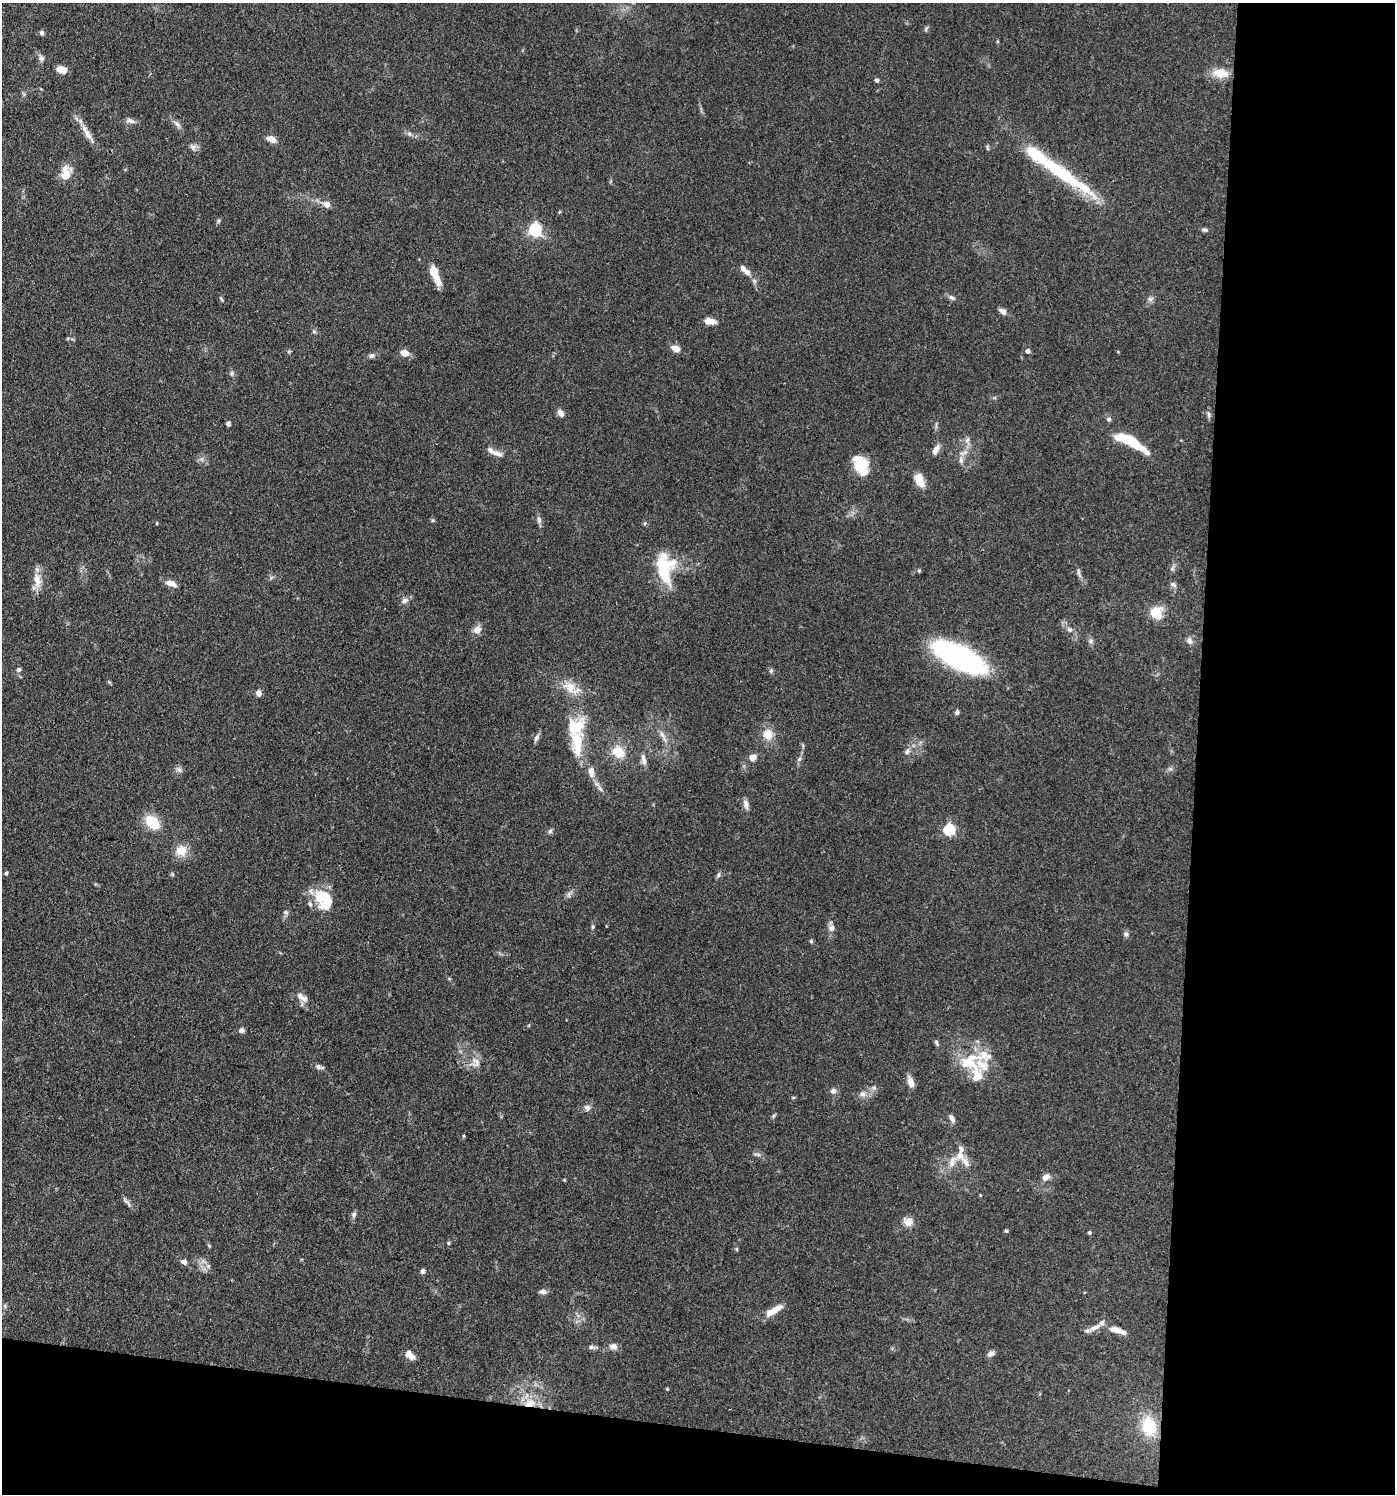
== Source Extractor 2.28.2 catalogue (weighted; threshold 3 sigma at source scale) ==
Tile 9 of 3 x 3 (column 3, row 3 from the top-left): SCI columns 3072-4464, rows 75-1566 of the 4645 x 4619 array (HDU 1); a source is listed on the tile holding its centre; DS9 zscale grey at full resolution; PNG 1397 x 1496 px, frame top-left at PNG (2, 3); no overlay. Shown black and unused: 19% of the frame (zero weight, under 3 of 4 exposures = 9% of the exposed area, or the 3 px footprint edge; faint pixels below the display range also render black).
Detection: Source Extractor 2.28.2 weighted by HDU 2 'WHT'; one run over the whole footprint, this tile lists its part. Background 0.153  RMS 0.0055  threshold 0.025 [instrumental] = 3 sigma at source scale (4.5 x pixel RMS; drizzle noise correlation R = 1.50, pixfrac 1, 0.05/0.05 arcsec/px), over >= 5 px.
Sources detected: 140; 18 inside a brighter listed object's ellipse — not listed separately; the other 122 listed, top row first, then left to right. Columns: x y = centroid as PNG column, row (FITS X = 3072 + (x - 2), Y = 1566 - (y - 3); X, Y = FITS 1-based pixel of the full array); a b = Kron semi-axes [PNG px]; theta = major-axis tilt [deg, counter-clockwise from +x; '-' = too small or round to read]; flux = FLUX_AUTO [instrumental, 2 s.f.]
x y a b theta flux
41 33 6 5 - 1.2
41 58 9 6 -61 1.7
62 69 9 6 -11 6.1
1221 73 20 11 -6 8.3
877 80 5 5 - 1.2
130 121 12 6 -23 2
177 124 9 4 -36 1.7
85 131 19 8 -56 5.2
271 139 10 6 -23 4.6
193 147 9 8 - 1.9
987 148 6 4 -70 0.74
1059 171 79 16 -35 38
66 173 18 11 77 7.7
326 204 11 8 -12 3
535 230 6 5 - 86
1204 230 8 5 -8 1.3
748 273 11 7 -54 3.1
436 277 24 7 -67 8.6
952 298 8 5 -39 1.3
221 299 6 3 -53 0.64
1150 299 6 6 - 1.4
1003 311 9 6 -34 2.4
710 321 12 6 -5 5.1
314 332 5 5 - 0.84
676 349 10 7 -24 4.2
1028 351 4 4 - 2.2
404 353 7 6 - 5.9
371 355 7 6 - 1.3
232 373 7 5 77 1.1
560 413 7 6 - 3.5
1209 414 9 4 -89 1.3
1109 419 6 6 - 1.2
228 424 5 5 - 1.3
967 440 7 6 - 1.6
1129 441 38 9 -27 23
935 450 14 7 60 3
497 453 16 6 -13 3.1
961 460 9 6 89 2
861 466 20 12 -67 17
919 480 17 9 -66 6.8
539 520 11 6 -77 1.7
157 523 4 3 - 0.43
664 569 33 18 -84 31
919 571 5 5 - 0.66
1078 572 11 3 -75 1.4
37 580 21 10 -82 6.3
171 583 13 6 -16 4.2
1173 584 8 6 -16 1.4
404 600 9 7 22 2.1
1156 613 13 12 - 11
1069 629 7 6 - 1.4
477 630 9 8 - 4.3
1091 641 6 6 - 1.3
1189 641 10 7 -70 2.1
959 657 46 17 -27 140
19 670 6 6 - 1.2
771 671 6 5 - 0.95
570 687 18 13 -35 8
258 693 7 6 - 2.4
957 712 6 5 - 1.4
662 734 11 4 -57 1.9
768 734 11 10 - 7.1
536 738 11 6 64 1.7
577 743 34 14 -86 20
618 751 16 13 -32 9.7
907 751 9 5 69 1.8
753 757 8 7 - 3.3
799 759 6 5 - 1.2
644 760 15 6 -79 2.8
179 769 9 6 -48 1.6
591 772 13 7 -83 4.1
746 804 14 6 -81 2.4
152 822 16 10 -49 16
949 830 5 5 - 61
550 831 7 5 46 1
181 851 15 14 - 6.8
6 873 4 4 - 1.1
718 875 6 4 89 0.96
569 894 7 4 72 1.2
323 896 22 17 -15 16
286 912 7 6 - 1.1
593 927 7 4 -84 0.84
832 928 8 7 - 2.6
1126 934 7 6 - 1.4
811 941 5 4 - 0.72
302 997 18 7 -34 3.5
241 1030 6 5 - 1.9
936 1043 8 5 -57 1
984 1055 56 24 15 19
318 1067 8 7 - 1.7
911 1082 14 7 -72 3.8
874 1088 6 5 - 1.2
833 1091 8 7 - 1.9
862 1094 8 8 - 2.2
793 1098 6 3 19 0.57
587 1108 9 8 - 1.9
773 1116 6 4 70 0.79
952 1118 10 5 -58 2.2
757 1154 11 3 -10 1.1
960 1156 13 11 -62 5
1046 1177 10 7 40 3.1
127 1202 11 3 -31 1.2
354 1214 8 5 74 1.3
908 1222 12 11 - 4.3
1006 1231 4 4 - 0.74
1089 1233 4 4 - 0.91
448 1243 6 4 89 0.62
184 1262 8 6 -21 1.7
208 1266 6 5 - 1.2
423 1271 6 5 - 1.5
543 1292 9 5 -6 2.1
5 1306 6 4 -72 0.73
774 1310 24 7 31 7
1095 1327 16 5 28 3.2
1118 1330 19 6 -18 5.7
613 1346 10 8 -5 2.7
591 1347 6 6 - 1.2
991 1353 10 6 35 2.1
409 1355 12 7 -41 4
667 1389 4 3 - 0.52
529 1403 16 11 12 8.2
1149 1426 20 15 -77 19
Overlapping masked pixels (flux is a lower limit): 1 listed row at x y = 529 1403